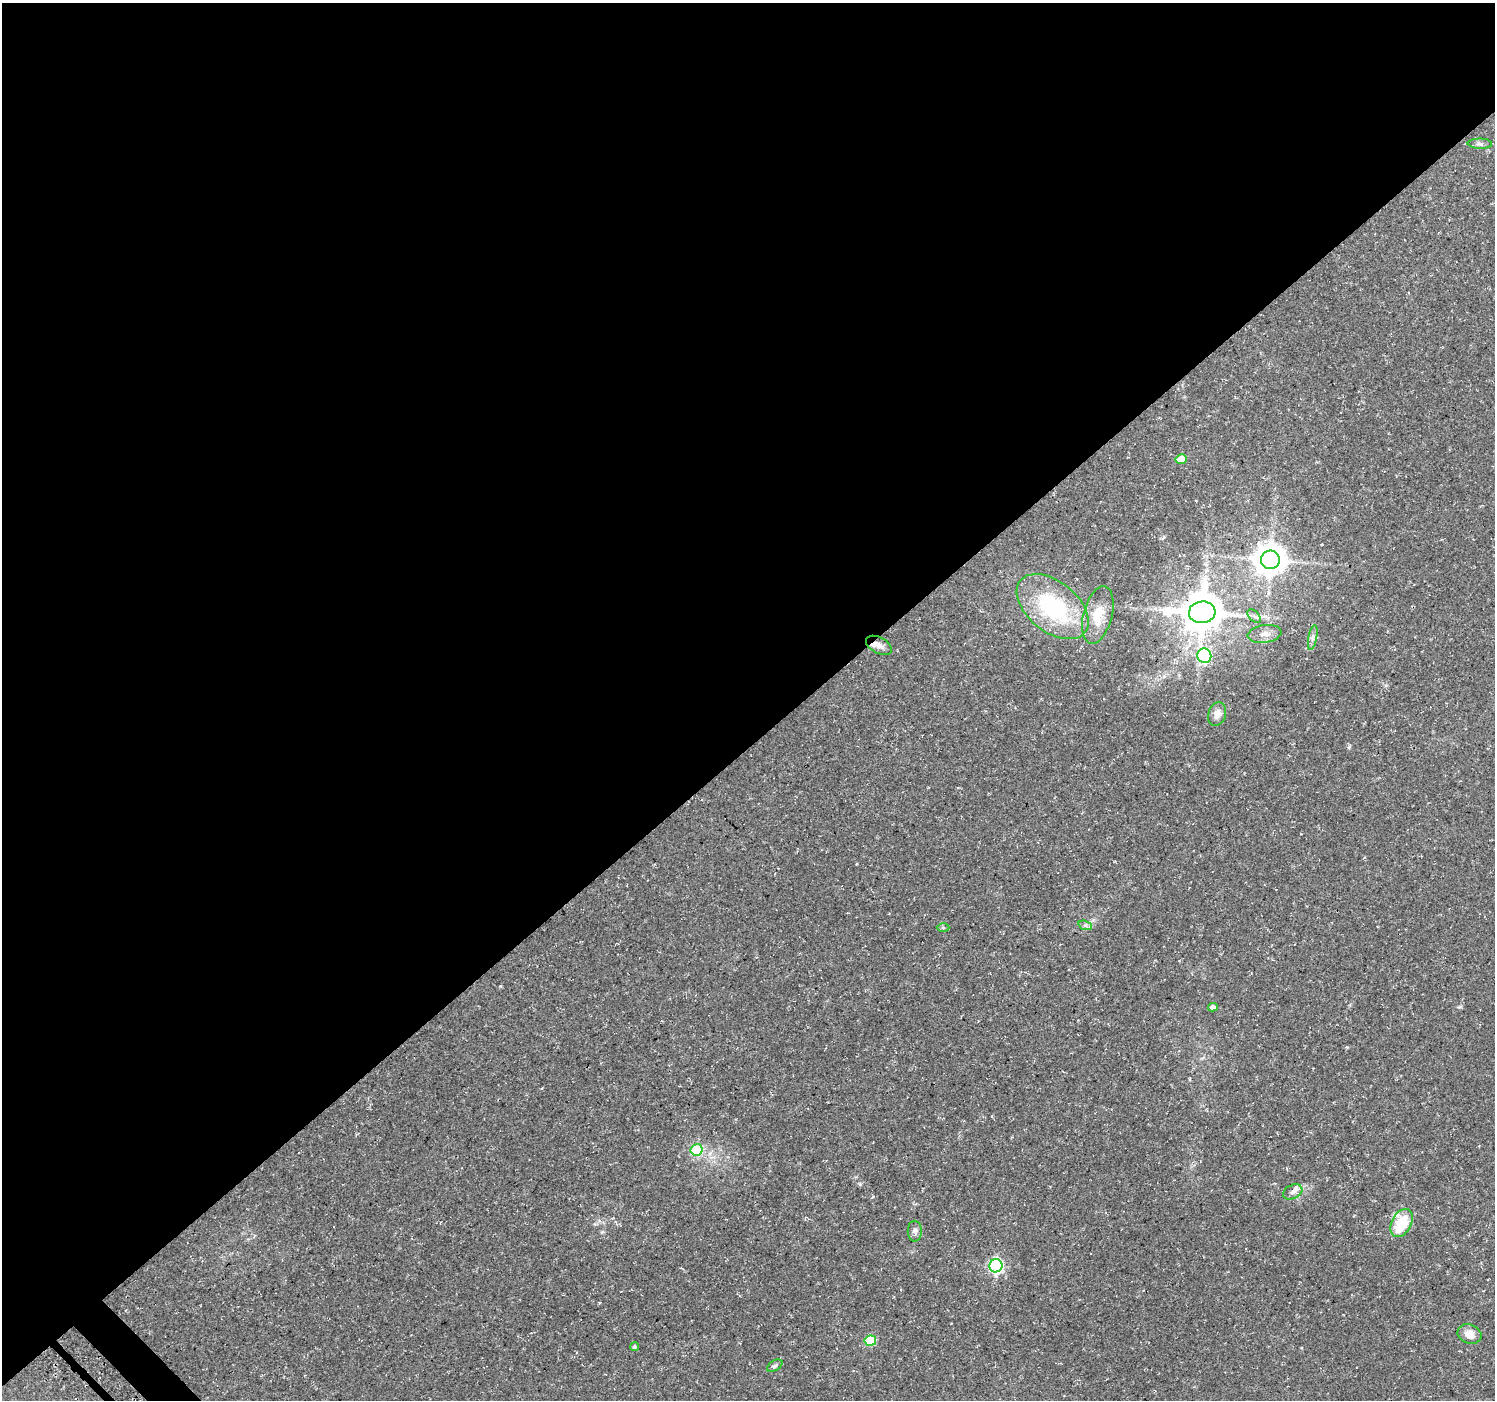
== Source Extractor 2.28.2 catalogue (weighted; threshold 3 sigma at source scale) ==
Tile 2 of 4 x 4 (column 2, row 1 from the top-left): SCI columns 1582-3074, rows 4408-5805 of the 6110 x 6084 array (HDU 1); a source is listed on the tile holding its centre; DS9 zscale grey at full resolution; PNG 1497 x 1402 px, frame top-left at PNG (2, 3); each listed source drawn as its Kron ellipse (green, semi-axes under 4 px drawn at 4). Shown black and unused: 54% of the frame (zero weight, under 3 of 4 exposures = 5% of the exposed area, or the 3 px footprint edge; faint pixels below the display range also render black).
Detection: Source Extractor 2.28.2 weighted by HDU 2 'WHT'; one run over the whole footprint, this tile lists its part. Background 0.0834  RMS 0.0048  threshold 0.0217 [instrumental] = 3 sigma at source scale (4.5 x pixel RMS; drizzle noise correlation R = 1.50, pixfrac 1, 0.0396/0.0396 arcsec/px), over >= 5 px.
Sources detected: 25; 1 inside a brighter listed object's ellipse — not listed separately; the other 24 listed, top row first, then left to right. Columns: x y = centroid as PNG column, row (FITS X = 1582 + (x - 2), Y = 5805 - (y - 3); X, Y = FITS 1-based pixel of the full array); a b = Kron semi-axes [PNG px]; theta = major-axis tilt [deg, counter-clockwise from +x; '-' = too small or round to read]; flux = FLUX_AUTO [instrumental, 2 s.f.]
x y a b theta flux
1480 144 12 5 -1 1.6
1181 459 5 5 - 9.4
1270 560 9 9 - 800
1053 607 41 25 -39 50
1202 612 13 11 5 1600
1098 615 29 14 75 11
1254 616 8 5 -43 1.4
1264 634 17 9 8 3.7
1313 637 13 3 80 1.6
879 645 14 8 -27 3.3
1204 656 7 7 - 54
1217 714 12 8 71 3.5
1085 925 7 4 -19 1.1
943 927 6 4 0 0.76
1213 1007 5 4 - 1.9
697 1150 6 5 - 21
1293 1192 10 7 28 2.1
1401 1223 15 10 63 16
915 1231 10 7 -90 1.8
996 1266 7 6 - 100
1469 1334 12 9 -21 4.9
870 1341 6 5 - 26
634 1347 4 4 - 0.76
775 1366 8 5 33 1.4
Overlapping masked pixels (flux is a lower limit): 1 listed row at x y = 879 645
Unlisted compact peaks at least as high as the median listed source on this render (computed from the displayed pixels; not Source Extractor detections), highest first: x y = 860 1184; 1459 1007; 500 986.